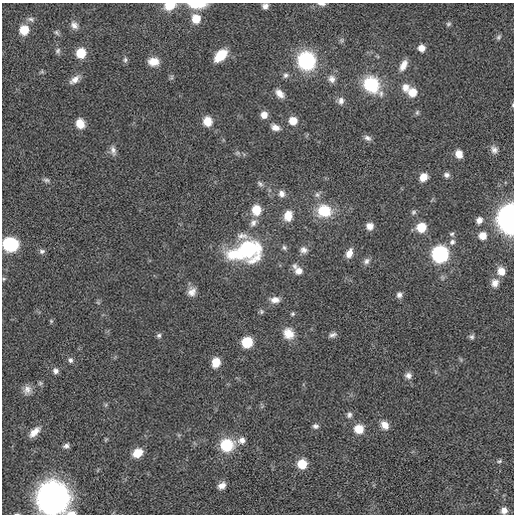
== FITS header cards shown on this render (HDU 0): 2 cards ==
NAXIS1  =                  512
NAXIS2  =                  512

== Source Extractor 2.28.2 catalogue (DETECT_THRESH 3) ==
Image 512 x 512 px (HDU 0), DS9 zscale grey, 1 PNG px = 1 image px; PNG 516 x 516 px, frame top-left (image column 1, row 512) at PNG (2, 3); no overlay
Background 3.71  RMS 46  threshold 139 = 3 sigma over >= 5 px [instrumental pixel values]
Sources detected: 108; all 108 listed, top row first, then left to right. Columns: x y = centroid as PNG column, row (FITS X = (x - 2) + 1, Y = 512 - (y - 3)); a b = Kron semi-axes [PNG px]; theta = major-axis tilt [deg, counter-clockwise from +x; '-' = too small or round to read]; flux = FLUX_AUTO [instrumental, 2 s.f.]
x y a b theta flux
322 4 11 4 -5 9.4e+03
170 5 11 7 16 6.3e+04
197 5 21 7 -2 6.3e+04
265 6 6 6 - 1.3e+04
31 19 10 6 -12 9.9e+03
196 19 9 8 - 5.7e+04
448 24 7 5 31 5.8e+03
74 25 11 9 -53 1.8e+04
24 30 8 8 - 7.1e+04
56 32 9 5 -46 6.8e+03
499 37 8 5 60 6.5e+03
341 40 6 6 - 5.9e+03
421 48 7 6 - 2.7e+04
58 51 8 7 - 8.9e+03
81 53 8 7 - 8.7e+04
220 55 14 8 44 7.4e+04
125 60 8 5 81 7.2e+03
306 61 16 15 - 2.7e+05
153 62 11 9 -1 3.7e+04
403 65 14 7 61 2.7e+04
42 71 6 5 - 4.5e+03
286 75 8 7 - 1.0e+04
171 77 7 5 62 5.6e+03
332 79 11 10 - 1.9e+04
75 80 15 8 36 2.3e+04
371 85 18 14 -47 1.7e+05
405 87 11 10 - 2.9e+04
413 92 8 8 - 4.9e+04
280 93 12 7 -44 2.5e+04
341 101 10 8 77 1.6e+04
513 105 5 3 - 3.5e+03
417 112 7 5 88 5.8e+03
264 115 7 7 - 2.9e+04
207 121 10 9 - 4.6e+04
293 121 8 7 - 4.4e+04
80 124 10 8 -74 4.2e+04
275 127 11 7 -23 2.1e+04
367 138 9 7 -27 1.1e+04
113 150 14 7 -79 1.5e+04
494 150 11 8 -58 1.5e+04
237 153 7 6 - 6.7e+03
459 154 8 7 - 3.0e+04
447 175 7 6 - 1.1e+04
423 177 8 7 - 3.5e+04
46 180 9 5 -8 8.2e+03
260 184 9 5 -38 8.5e+03
282 194 9 8 - 1.7e+04
317 195 8 7 - 9.6e+03
256 210 11 10 - 5.7e+04
324 211 16 14 -7 1.0e+05
413 212 7 6 - 7.0e+03
288 216 11 8 82 5.3e+04
511 219 10 8 -90 4.4e+06
479 220 8 7 - 1.8e+04
253 223 12 8 58 1.8e+04
370 226 8 8 - 2.1e+04
421 227 8 8 - 8.0e+04
452 234 7 6 - 6.8e+03
242 236 18 10 -3 2.8e+04
482 236 7 7 - 3.8e+04
452 242 9 8 - 1.3e+04
10 244 12 10 -10 1.9e+05
284 247 7 6 - 7.6e+03
247 249 25 22 -7 3.1e+05
303 250 11 9 -14 1.6e+04
42 251 8 6 8 8.6e+03
349 253 11 7 67 2.5e+04
233 254 19 15 -4 8.6e+04
440 254 9 9 - 6.7e+05
366 261 9 8 - 1.3e+04
295 266 9 7 80 1.1e+04
299 271 10 9 - 2.5e+04
501 271 9 9 - 3.5e+04
4 279 5 4 - 4.2e+03
495 283 11 9 71 2.3e+04
192 292 12 10 62 2.3e+04
399 295 8 7 - 1.1e+04
275 300 11 7 -1 2.4e+04
261 311 7 6 - 5.8e+03
292 314 6 5 - 5.1e+03
51 321 6 4 -46 4.0e+03
288 333 13 12 - 4.2e+04
159 335 6 6 - 7.5e+03
333 335 10 6 19 1.1e+04
472 337 7 6 - 7.6e+03
247 342 7 7 - 1.3e+05
70 360 7 6 - 9.7e+03
216 362 9 7 79 4.4e+04
56 371 7 7 - 1.2e+04
408 375 8 8 - 1.4e+04
40 383 6 5 - 5.8e+03
27 390 12 10 74 2.1e+04
105 405 6 4 70 4.7e+03
349 415 9 7 71 1.1e+04
385 425 10 8 -55 3.0e+04
315 426 8 6 -8 9.5e+03
359 429 10 10 - 4.6e+04
34 432 15 7 43 2.8e+04
106 439 6 4 19 3.6e+03
242 440 9 8 - 2.0e+04
227 445 14 13 - 1.2e+05
66 446 8 6 36 1.0e+04
137 453 11 8 35 4.5e+04
499 461 8 4 16 5.7e+03
302 464 8 8 - 7.5e+04
222 486 8 6 35 2.0e+04
53 498 12 12 - 8.4e+06
504 510 7 7 - 1.8e+04
At the frame edge (FLAGS 8, measured only in part): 8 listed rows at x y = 322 4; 170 5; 197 5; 513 105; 511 219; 10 244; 53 498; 504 510